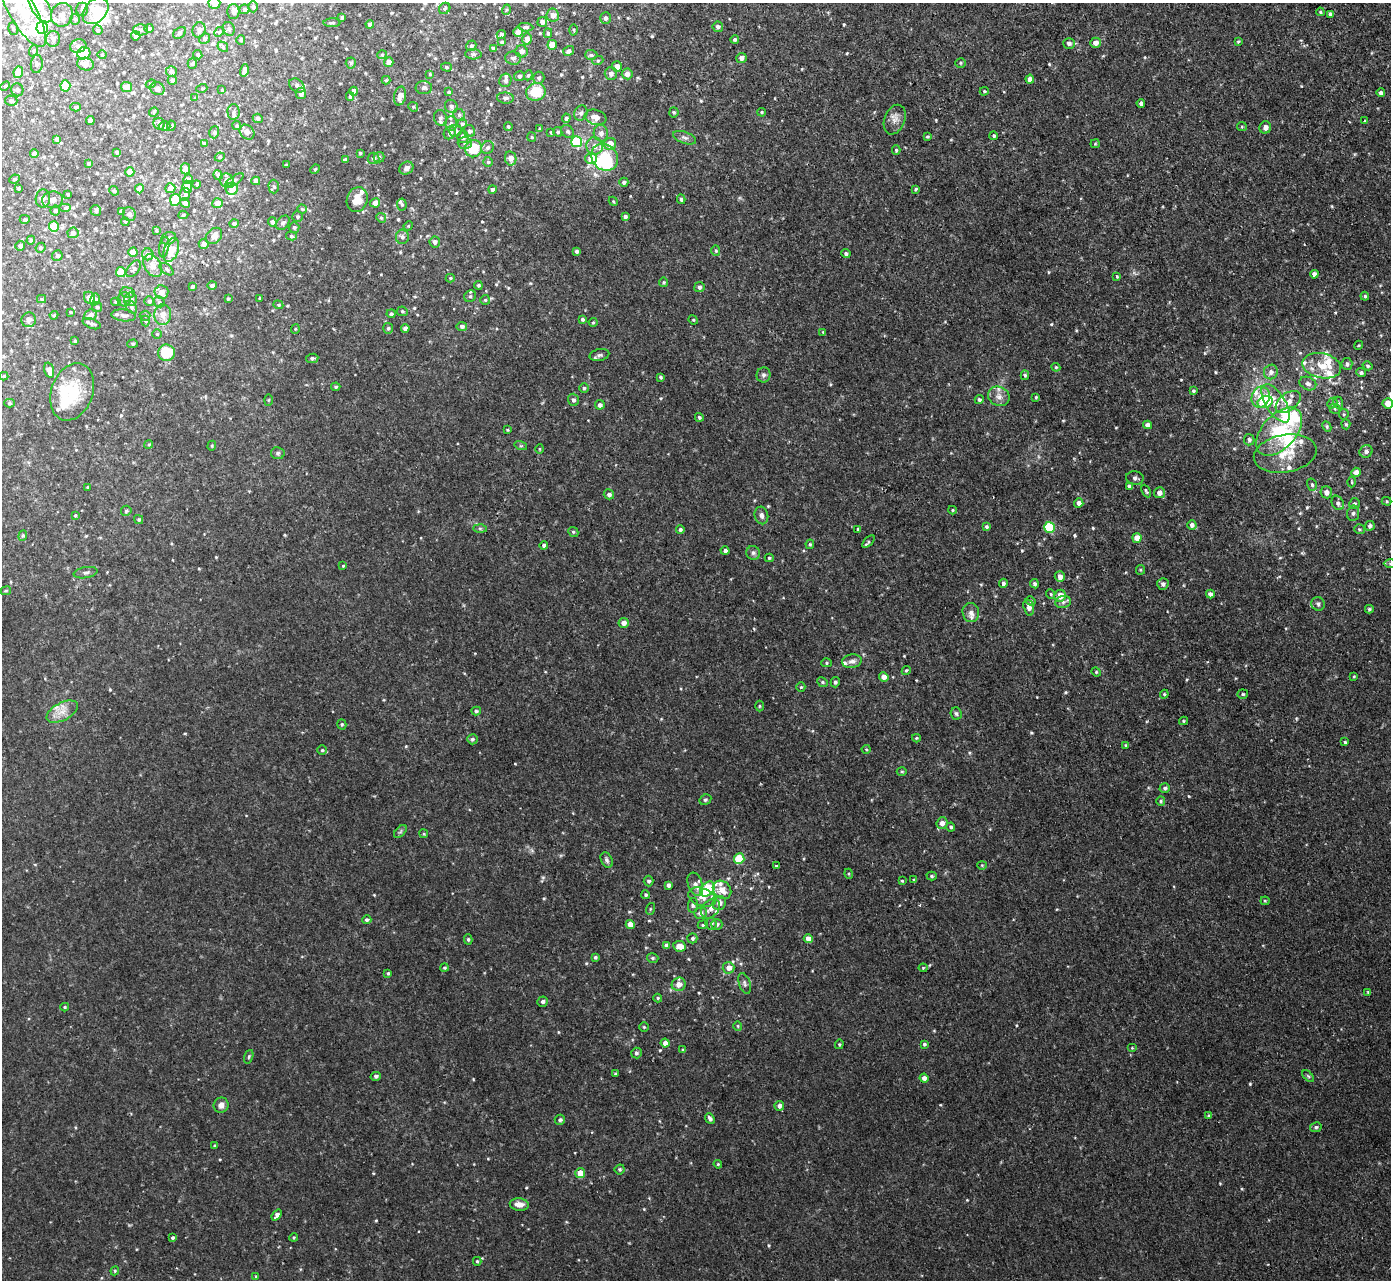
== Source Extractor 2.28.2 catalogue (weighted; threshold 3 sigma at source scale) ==
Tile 10 of 4 x 4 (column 2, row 3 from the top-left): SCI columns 1459-2847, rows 1433-2710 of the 5691 x 5723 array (HDU 1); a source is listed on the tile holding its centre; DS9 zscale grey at full resolution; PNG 1393 x 1282 px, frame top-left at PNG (2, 3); each listed source drawn as its Kron ellipse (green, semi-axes under 4 px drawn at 4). Shown black and unused: <1% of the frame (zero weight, under 2 of 3 exposures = <1% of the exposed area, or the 3 px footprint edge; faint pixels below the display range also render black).
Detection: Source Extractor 2.28.2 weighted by HDU 2 'WHT'; one run over the whole footprint, this tile lists its part. Background 0.0367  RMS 0.008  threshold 0.0362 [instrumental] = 3 sigma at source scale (4.5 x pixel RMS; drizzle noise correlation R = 1.50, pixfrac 1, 0.05/0.05 arcsec/px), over >= 5 px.
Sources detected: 638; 8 inside a brighter object's white glare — neither listed nor drawn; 42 inside a brighter listed object's ellipse — not listed separately; of the other 588, all 500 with FLUX_AUTO >= 0.825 (the completeness limit of this list) listed and drawn (88 fainter detections not listed), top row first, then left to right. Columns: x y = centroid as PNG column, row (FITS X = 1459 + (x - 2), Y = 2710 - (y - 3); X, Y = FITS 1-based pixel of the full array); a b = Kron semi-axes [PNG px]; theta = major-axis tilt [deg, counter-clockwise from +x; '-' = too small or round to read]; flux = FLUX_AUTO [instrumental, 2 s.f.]
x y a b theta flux
214 3 6 6 - 9.2
40 7 17 9 -58 11
253 7 5 4 - 1.5
445 8 6 5 - 1.3
82 9 6 6 - 3.1
244 9 5 5 - 1.9
22 10 41 13 -60 35
506 10 5 3 - 1
95 11 15 10 45 15
233 12 7 6 - 3.7
1320 12 4 3 - 0.94
1330 14 4 4 - 2.3
62 15 12 11 - 6.3
553 15 6 6 - 4.6
342 17 3 3 - 1
605 18 6 5 - 2.2
75 19 5 5 - 1.6
542 22 5 5 - 4
332 23 8 4 2 1.5
370 24 4 4 - 2.6
526 27 7 4 -4 1.7
718 27 5 5 - 2.3
13 28 6 4 -72 1.5
42 28 6 6 - 51
149 28 4 4 - 2
229 29 7 6 - 2.4
98 30 5 4 - 1.3
140 30 7 5 -1 2.3
199 30 8 6 76 3.7
574 30 5 3 - 0.96
219 32 5 4 - 1.1
518 32 5 4 - 4.2
180 33 7 5 42 1.6
548 33 5 4 - 1.3
501 34 4 4 - 3.4
136 36 5 4 - 6.9
205 38 5 5 - 1.8
53 39 8 7 - 3.7
527 39 6 4 75 4.5
735 39 4 4 - 1.6
241 40 5 4 - 0.92
1238 41 4 3 - 0.91
502 42 4 4 - 1.7
1069 43 6 5 - 2.8
1095 43 5 5 - 4.3
552 45 5 4 - 16
78 46 8 6 15 3.3
471 46 5 5 - 2.2
223 47 6 4 -48 1.1
493 48 4 3 - 2
33 51 6 3 71 1.1
522 51 6 6 - 3.7
569 51 5 4 - 2.4
84 53 7 6 - 49
473 54 8 5 -3 2
102 55 4 4 - 0.84
198 55 5 4 - 1.4
382 55 5 4 - 0.88
591 55 6 5 - 1.6
513 58 8 6 -4 2.4
741 58 5 5 - 3.5
598 60 5 3 - 0.86
389 62 5 4 - 5.1
351 63 5 5 - 1.1
960 63 5 4 - 1.2
37 64 9 6 84 2.4
85 64 8 6 -13 5.9
192 64 5 4 - 1.2
446 67 5 4 - 1.3
617 67 5 5 - 5.4
244 70 6 4 74 3.7
18 72 6 5 - 11
171 72 5 5 - 3.3
430 74 4 4 - 0.88
611 74 6 6 - 3.8
627 74 5 5 - 4.7
528 75 5 4 - 0.96
519 76 5 5 - 1.6
539 78 6 5 - 2.1
1030 79 4 4 - 4.1
172 80 4 4 - 2.2
386 80 4 4 - 1.1
505 80 7 6 - 2.5
151 84 5 4 - 1.1
297 85 8 6 -34 2.7
5 86 5 3 - 0.86
65 86 5 5 - 25
126 87 6 5 - 7.7
202 88 5 3 - 0.83
424 88 8 6 -2 2.5
157 89 7 6 - 3.5
17 90 6 6 - 2.4
222 90 4 4 - 0.82
354 91 4 4 - 4.7
984 91 4 3 - 0.87
449 92 4 3 - 1.3
536 92 10 8 18 23
301 93 5 5 - 3.8
1381 93 4 4 - 2.3
350 96 4 3 - 1.3
400 96 9 6 77 5.8
195 98 4 4 - 0.85
505 98 8 5 -4 2.7
11 101 6 5 - 1.4
1141 103 4 3 - 2.2
451 106 7 6 - 2.2
76 107 5 3 - 1.5
413 107 5 4 - 1.1
154 112 5 4 - 1.1
234 112 7 6 - 2.4
674 112 5 4 - 1.2
762 112 4 3 - 1
581 113 7 6 - 2.6
459 115 6 5 - 1.8
596 117 11 7 -17 5.7
258 118 5 4 - 2.2
440 118 8 6 -76 2.3
566 118 4 4 - 2
90 120 4 4 - 4.6
895 120 15 10 68 5.8
1365 121 4 3 - 0.88
159 124 6 5 - 2.8
451 124 7 6 - 2.8
462 124 5 5 - 1.7
165 126 6 4 -2 1.6
171 126 5 4 - 1.1
237 126 4 4 - 1.4
508 126 4 3 - 1.2
1242 127 5 4 - 0.9
1265 127 6 5 - 4
540 128 4 4 - 1
456 131 6 6 - 2.1
469 131 6 5 - 2.3
567 131 7 5 -46 2.1
214 132 6 5 - 1.2
247 132 8 6 -44 3.5
551 132 3 2 - 0.84
558 132 5 4 - 1.4
450 133 7 5 53 2.4
601 133 8 7 - 4
927 136 3 3 - 1
994 136 4 4 - 1.4
463 137 6 6 - 4.4
532 137 5 4 - 0.91
685 138 12 5 -20 2.7
56 139 4 3 - 1.9
577 142 5 5 - 51
205 143 4 3 - 1.9
465 143 7 6 - 2.5
610 144 6 6 - 10
1095 144 4 4 - 0.88
595 146 9 8 - 5.5
487 148 6 6 - 2
474 149 9 8 - 23
896 150 5 4 - 1.3
117 152 3 3 - 1.5
360 153 3 3 - 0.95
34 154 4 4 - 5.5
220 157 5 4 - 1
379 157 5 5 - 1.2
605 157 14 12 -50 33
373 158 6 5 - 2.1
511 158 7 5 -79 5.8
591 158 6 5 - 7.3
345 159 4 3 - 1.6
488 162 5 5 - 1.2
89 163 4 3 - 1.6
287 165 3 3 - 0.91
406 168 7 6 - 3.2
185 169 5 5 - 3.8
315 169 5 4 - 0.91
130 172 4 4 - 11
218 175 5 4 - 1.9
14 179 5 3 - 1
188 179 5 4 - 3.8
226 180 7 7 - 3.8
234 181 11 4 36 2
256 181 4 4 - 6.2
624 182 4 4 - 2.1
197 184 4 4 - 1.4
187 187 6 5 - 11
274 187 7 5 -88 1.4
18 188 3 3 - 0.9
170 188 5 5 - 6.4
139 189 4 4 - 5.8
232 189 6 6 - 7.6
492 189 4 4 - 1.7
915 189 4 3 - 1.1
114 191 5 4 - 1
68 194 3 3 - 1
185 194 7 5 77 1.7
43 198 9 7 86 5.2
681 199 4 3 - 1.5
52 200 10 8 8 4.6
175 200 6 5 - 22
357 200 13 10 71 11
613 201 5 3 - 0.86
185 203 5 4 - 3.2
217 203 5 5 - 7.9
375 203 5 4 - 4.4
402 205 6 5 - 1.2
65 208 6 4 0 1.5
302 209 4 4 - 1
55 211 5 5 - 1.7
96 211 5 5 - 1.8
121 211 4 4 - 2.8
129 214 7 6 - 2.9
183 215 5 4 - 1
625 216 4 3 - 2.1
297 217 5 5 - 1.5
381 218 5 4 - 1.1
25 219 5 3 - 1
125 222 4 4 - 0.88
272 222 5 4 - 2.4
283 223 8 5 52 2.2
234 224 4 4 - 2.5
54 226 5 5 - 21
408 226 5 4 - 0.84
294 227 5 5 - 1.7
156 230 3 2 - 0.91
73 233 5 5 - 2.7
214 236 9 7 45 5.8
291 236 5 4 - 1.3
402 237 7 6 - 2.4
169 238 8 6 19 3
31 240 4 4 - 1.4
435 242 5 5 - 2.8
204 244 5 5 - 4.1
20 246 5 5 - 3
164 247 10 5 80 2.2
40 248 5 5 - 1.4
171 250 12 7 71 12
576 251 4 3 - 1.8
716 251 5 4 - 1.1
133 252 4 4 - 5.6
148 254 6 5 - 5.2
846 254 4 4 - 2
57 256 5 5 - 1.8
153 266 12 8 -60 6.7
133 269 9 5 52 2.3
167 269 8 4 -39 1.4
121 272 5 5 - 21
1314 274 4 4 - 3.6
1117 276 4 3 - 0.84
450 278 4 4 - 1
664 282 5 5 - 1.1
212 285 5 4 - 2.2
478 285 4 4 - 1.3
192 287 3 3 - 2
699 287 5 5 - 2.2
161 292 7 7 - 6.1
128 293 7 5 -16 1.7
470 296 6 5 - 1.7
1365 296 4 4 - 1.3
89 298 6 5 - 7.6
260 298 3 3 - 1
42 299 4 4 - 0.9
95 299 6 4 74 4
124 299 7 6 - 3.5
130 299 7 6 - 3.6
228 299 4 4 - 1.1
485 300 5 5 - 1.2
149 301 5 4 - 1.8
116 302 5 4 - 1.3
159 302 6 5 - 1.3
278 305 5 4 - 1
97 307 5 5 - 1.3
131 307 7 5 -56 1.7
402 311 5 5 - 1.2
71 312 3 3 - 0.9
391 314 4 4 - 1.6
54 315 4 4 - 1
91 315 6 5 - 2.9
124 315 12 6 -7 3.3
163 315 10 8 88 6.3
145 316 5 5 - 1.3
582 319 4 4 - 1.7
29 320 7 7 - 2.9
693 320 5 4 - 0.94
145 321 5 3 - 0.92
593 322 4 4 - 0.86
92 324 9 5 -21 2.4
462 326 5 4 - 2.6
388 328 5 5 - 1.5
405 328 4 4 - 3.2
295 329 5 4 - 0.86
823 332 3 3 - 0.85
157 334 5 4 - 0.97
75 341 3 3 - 0.92
133 344 5 4 - 1.1
1359 345 5 3 - 0.83
166 353 8 8 - 34
599 355 10 6 12 2.4
312 358 6 4 8 1.8
1347 364 6 5 - 2.5
1322 366 19 12 -12 16
1368 366 5 4 - 1.3
1056 367 4 4 - 0.99
49 370 8 4 -75 6.8
1271 372 7 7 - 3.8
1361 373 5 4 - 1.5
763 375 7 7 - 2.3
1025 375 5 4 - 1.3
4 376 4 4 - 0.95
661 377 4 4 - 1.3
1308 384 9 6 -24 3.2
336 387 4 3 - 1.1
584 388 5 5 - 1.3
1193 391 4 4 - 1.3
72 392 29 20 70 35
999 396 11 9 -29 5.4
1036 397 4 3 - 0.96
1261 397 10 9 - 9.9
268 400 5 3 - 0.83
573 400 6 5 - 2.4
979 400 4 4 - 1.7
1265 402 8 6 20 16
1288 402 14 8 37 8.6
9 403 5 4 - 1.4
1276 403 22 9 -57 14
1332 403 5 4 - 1.2
1338 403 6 5 - 1.5
1388 403 5 5 - 7.9
600 405 5 5 - 2.7
1335 409 5 5 - 1.2
1344 414 5 5 - 1.2
699 417 4 3 - 1.1
1346 424 5 4 - 1.2
1147 425 4 4 - 4.1
1327 427 5 4 - 1.3
507 430 3 3 - 0.91
1279 432 29 17 48 44
1249 440 6 5 - 2.1
149 444 4 3 - 0.86
212 446 5 4 - 1
521 446 6 4 -17 1.2
539 449 5 3 - 0.87
1366 451 7 6 - 3.3
278 453 7 6 - 1.8
1285 454 32 19 10 25
1356 472 5 4 - 6.2
1135 478 9 7 -14 2.5
1352 482 5 3 - 0.89
1312 485 6 5 - 1.6
1129 486 4 4 - 2.6
87 487 3 3 - 1
1146 491 7 3 -63 1.1
1326 492 6 5 - 4.8
1159 493 5 5 - 5.1
609 494 5 5 - 2.6
1387 501 5 4 - 0.99
1079 503 4 4 - 3.8
1338 503 7 5 -62 2.2
1354 504 6 5 - 1.6
952 510 4 4 - 0.91
126 511 5 5 - 1.2
1353 513 7 6 - 2.5
75 515 4 3 - 1
761 515 9 6 -76 3
139 520 4 4 - 1.2
1192 525 5 4 - 3.2
986 526 4 4 - 1.5
1370 526 5 4 - 2.3
1049 527 5 5 - 60
480 528 6 4 -1 1.3
680 529 4 4 - 1.6
858 529 3 3 - 0.87
1359 529 5 5 - 1.3
573 532 5 4 - 1.3
23 536 5 4 - 1
1137 538 5 4 - 10
868 542 8 4 47 0.99
810 544 5 4 - 1.2
544 545 4 4 - 2.5
725 551 4 4 - 2.2
753 553 7 6 - 2.1
769 558 4 4 - 1
1390 563 6 4 0 1.3
343 566 4 3 - 0.91
1140 570 5 4 - 0.95
85 573 12 5 10 2.4
1060 577 5 5 - 5
1003 583 4 4 - 2.4
1034 584 4 4 - 1.8
1163 584 6 5 - 2.4
6 591 5 3 - 0.87
1051 594 5 4 - 0.89
1210 594 4 4 - 2.7
1060 596 6 5 - 9.3
1031 601 5 4 - 1.1
1063 602 8 6 15 2.4
1318 604 7 6 - 2.5
1029 607 8 5 -73 4.1
1369 609 4 3 - 1.2
971 613 10 8 -77 4
624 623 5 5 - 5.6
852 661 10 7 9 3.6
827 663 5 4 - 1.3
906 670 5 4 - 0.98
1096 672 5 4 - 0.88
1354 676 3 3 - 0.89
884 677 5 4 - 5.6
823 682 6 4 -24 1.3
835 682 5 4 - 1.7
801 687 5 4 - 0.98
1164 694 4 4 - 1
1243 694 5 4 - 1.2
759 706 5 3 - 0.88
476 711 5 4 - 1.2
62 712 17 9 28 8.7
956 714 6 5 - 1.6
1183 721 4 4 - 0.89
342 724 5 4 - 1.1
916 738 4 3 - 0.91
472 739 5 5 - 1.8
1345 742 4 3 - 1.3
1126 745 4 4 - 0.88
866 749 4 4 - 0.86
322 750 4 4 - 1.1
902 772 5 3 - 0.92
1165 788 5 5 - 1.8
705 800 6 5 - 1.4
1161 801 5 4 - 1.1
942 823 6 5 - 5.4
951 827 4 4 - 1.7
400 831 8 4 45 1.7
424 834 4 3 - 0.88
739 859 5 5 - 32
607 860 8 5 -62 2
982 865 4 4 - 0.86
776 866 4 3 - 1.4
849 874 5 3 - 0.87
932 876 5 4 - 1.2
914 880 4 3 - 0.99
648 881 5 5 - 1.9
902 881 4 3 - 0.83
695 884 12 7 -72 4.2
668 885 4 4 - 2.6
707 889 9 6 49 41
722 890 10 8 -43 9.9
646 895 4 4 - 1.3
702 897 14 9 -20 7.6
1265 901 4 4 - 0.87
719 903 7 6 - 5.2
693 905 7 5 81 1.7
650 909 6 4 72 0.97
710 909 11 8 48 4.8
700 913 6 6 - 3.5
367 920 5 4 - 1.7
630 924 4 4 - 7.1
711 924 5 5 - 2.2
717 924 5 5 - 2.2
703 925 5 4 - 0.96
692 938 5 5 - 1.8
468 939 5 4 - 1.4
808 939 4 4 - 6.4
666 945 4 4 - 3.1
680 946 6 5 - 9.7
595 957 4 3 - 1.5
653 958 6 4 -15 1.4
444 968 4 4 - 1.1
729 968 6 5 - 6
923 968 4 4 - 0.85
388 973 4 3 - 1.1
679 984 7 6 - 5.6
745 984 11 5 -72 2.5
1368 992 4 3 - 0.94
658 998 4 4 - 0.87
543 1002 5 5 - 1.8
65 1007 4 4 - 1.2
738 1026 5 4 - 0.95
644 1027 4 4 - 1
665 1043 4 4 - 4.4
839 1044 5 4 - 1
924 1044 4 3 - 1.2
1132 1048 5 4 - 0.93
683 1050 4 4 - 1.2
636 1053 5 5 - 1.6
249 1057 7 4 71 1.3
615 1073 4 3 - 0.89
376 1076 5 4 - 1.9
1308 1076 7 4 -45 1.3
924 1078 4 4 - 3.6
221 1105 7 7 - 4.2
779 1106 5 5 - 3.3
1209 1116 4 3 - 1.5
710 1119 6 4 -51 2.6
560 1120 5 5 - 2
1316 1127 6 5 - 1.6
215 1146 3 3 - 1
718 1164 4 4 - 0.84
620 1169 5 4 - 1.4
580 1173 5 5 - 9.3
519 1204 9 6 -5 5.6
277 1215 6 4 51 3.2
294 1237 4 3 - 0.86
173 1238 4 3 - 1.4
477 1261 4 4 - 1.1
115 1271 4 4 - 1
256 1276 4 3 - 0.86
Isophote crosses this tile's border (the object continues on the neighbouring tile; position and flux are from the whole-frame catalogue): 4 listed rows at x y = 214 3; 22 10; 1388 403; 1390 563
Unlisted compact peaks at least as high as the median listed source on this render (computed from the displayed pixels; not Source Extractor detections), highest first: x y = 1242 1189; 940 1105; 543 877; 456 193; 488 1159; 558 1032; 1300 513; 969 753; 649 921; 185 734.